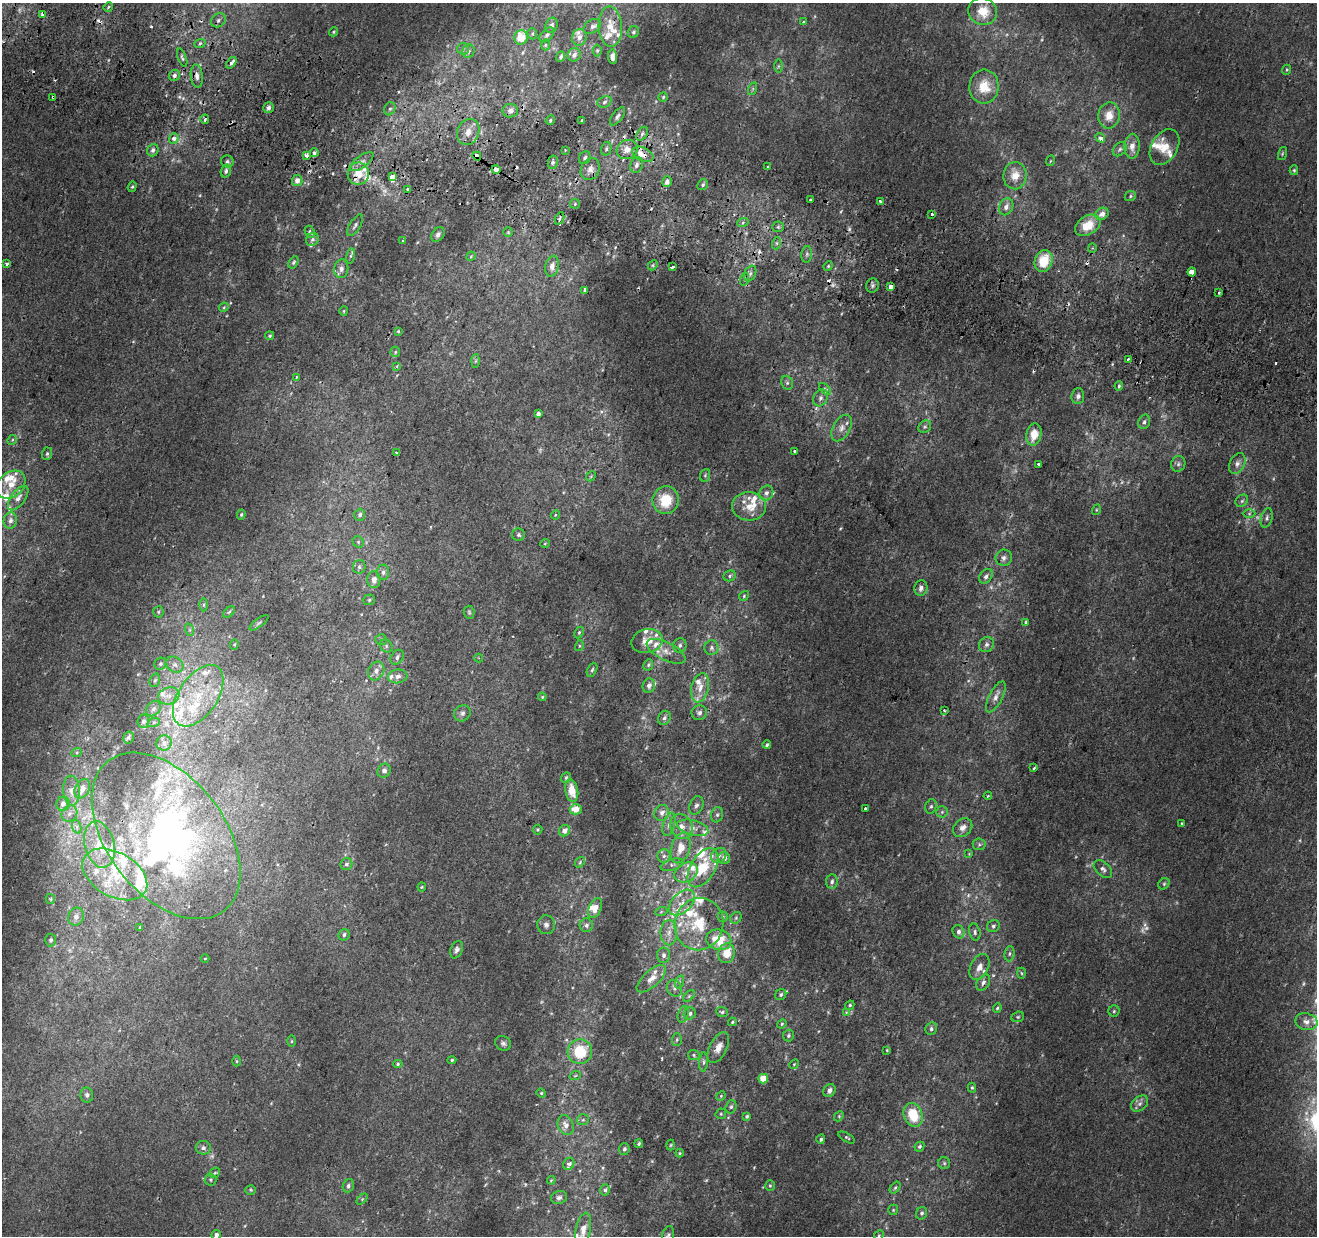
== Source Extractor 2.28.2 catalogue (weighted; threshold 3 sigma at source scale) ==
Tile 11 of 4 x 4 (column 3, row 3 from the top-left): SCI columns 2653-3967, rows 1557-2790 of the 5293 x 5519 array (HDU 1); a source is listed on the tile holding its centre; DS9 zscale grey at full resolution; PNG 1319 x 1238 px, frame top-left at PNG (2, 3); each listed source drawn as its Kron ellipse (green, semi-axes under 4 px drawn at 4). Shown black and unused: <1% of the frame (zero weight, under 2 of 3 exposures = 2% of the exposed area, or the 3 px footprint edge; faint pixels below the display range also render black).
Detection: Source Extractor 2.28.2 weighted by HDU 2 'WHT'; one run over the whole footprint, this tile lists its part. Background 0.00152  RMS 0.0029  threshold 0.0131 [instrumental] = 3 sigma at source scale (4.5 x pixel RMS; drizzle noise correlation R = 1.50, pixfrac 1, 0.0396/0.0396 arcsec/px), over >= 5 px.
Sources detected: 447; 11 too faint to see at this stretch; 2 inside a brighter object's white glare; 20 cosmic-ray / hot-pixel residue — neither listed nor drawn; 66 inside a brighter listed object's ellipse — not listed separately; the other 348 listed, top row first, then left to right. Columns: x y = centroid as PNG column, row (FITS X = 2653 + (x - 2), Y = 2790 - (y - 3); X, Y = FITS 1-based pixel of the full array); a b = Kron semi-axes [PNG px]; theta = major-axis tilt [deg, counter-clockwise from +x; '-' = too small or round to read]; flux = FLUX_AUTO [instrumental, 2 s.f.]
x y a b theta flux
108 7 5 4 - 0.36
983 11 14 13 - 6
42 14 4 3 - 0.93
218 20 8 6 40 0.94
803 22 4 3 - 0.38
552 25 8 6 71 0.78
592 26 9 6 31 1
610 27 20 11 -87 5.4
334 32 5 4 - 0.34
633 32 6 5 - 0.58
532 34 6 4 -72 0.44
547 35 9 5 47 0.73
521 37 7 7 - 5.2
579 37 8 7 - 1.5
200 43 6 3 19 0.46
545 45 5 3 - 0.35
463 49 6 6 - 0.61
468 51 7 6 - 0.72
597 51 6 4 89 0.45
574 55 7 6 - 1.4
561 57 5 4 - 0.67
613 57 7 4 -85 1.7
182 58 9 4 -69 0.52
231 63 6 4 52 1.5
778 66 6 4 89 0.5
1286 70 5 3 - 0.33
174 75 6 5 - 0.88
197 76 12 6 -85 1.5
984 87 17 14 85 6.5
752 89 6 4 70 0.46
53 97 3 3 - 0.8
663 97 4 4 - 0.37
604 102 7 5 21 0.76
268 108 5 5 - 0.94
390 109 7 5 64 0.64
510 111 8 7 - 1.1
1109 115 13 10 80 3.4
618 116 10 5 53 0.89
205 119 4 3 - 1
550 120 5 4 - 0.43
582 120 3 3 - 1
468 132 13 11 66 2.7
642 134 8 5 55 0.7
174 138 5 4 - 1.8
1100 138 5 4 - 1.5
1132 146 12 7 87 2.1
1164 147 19 13 59 4.5
606 149 7 5 78 0.7
627 149 11 9 28 2.3
1120 149 8 6 45 0.64
153 150 6 5 - 0.99
565 150 3 3 - 0.19
314 153 4 4 - 0.68
643 154 11 6 -25 4.3
1282 154 7 3 71 0.32
307 155 4 3 - 1.9
477 156 4 4 - 3.2
585 158 7 5 57 0.83
1050 161 5 3 - 0.25
227 162 6 6 - 0.64
362 162 14 6 36 1.6
553 162 7 5 78 0.6
636 165 8 6 68 0.97
767 166 3 2 - 0.47
496 169 4 3 - 16
590 169 11 9 65 1.9
1294 170 5 4 - 0.36
226 171 6 5 - 0.77
358 174 11 10 - 4.8
1015 176 14 11 84 3.7
393 177 4 3 - 110
297 181 5 5 - 1.6
667 182 5 5 - 1.4
703 185 6 5 - 0.58
132 187 5 4 - 0.38
408 190 3 3 - 1
1130 196 6 4 24 0.42
811 200 3 3 - 1
880 201 3 3 - 0.58
575 204 5 5 - 0.34
1006 207 9 7 65 1.5
932 214 4 3 - 2
1102 214 7 5 36 1.9
560 218 6 4 65 1.4
743 222 6 4 20 0.51
355 225 12 5 58 0.89
1088 225 14 9 31 6
778 227 6 5 - 0.65
310 232 6 4 -65 0.56
508 232 5 4 - 0.37
438 235 8 6 55 0.96
312 240 7 6 - 0.77
403 241 3 3 - 0.49
777 243 6 4 72 0.52
1092 248 4 4 - 0.43
807 254 8 5 84 0.72
351 256 8 4 81 0.54
471 256 5 4 - 0.3
1044 261 11 8 69 7.2
293 262 6 4 59 0.57
7 264 4 3 - 1.1
653 265 5 4 - 0.4
552 266 11 6 78 1.7
828 266 5 4 - 0.35
672 267 4 3 - 1.2
341 269 9 7 85 1.2
1192 272 4 4 - 9.4
750 274 8 5 63 1
745 279 6 4 70 0.56
872 285 7 6 - 0.72
891 287 3 3 - 20
585 290 3 3 - 4.5
1219 293 3 2 - 0.44
224 307 5 4 - 0.34
344 311 5 4 - 0.33
398 331 3 2 - 0.27
270 336 4 4 - 0.37
395 352 5 4 - 0.36
1128 359 3 2 - 0.39
476 361 7 4 88 0.52
397 366 4 4 - 0.46
296 377 3 3 - 0.59
787 383 7 5 -69 0.64
1119 386 5 4 - 0.43
825 389 7 4 -46 0.57
1078 396 8 6 84 1
820 398 9 7 59 1.1
538 414 4 4 - 0.96
1144 422 7 5 73 0.76
925 427 7 5 42 0.65
842 428 14 8 61 2.1
1034 434 11 7 80 4.6
12 440 5 4 - 0.33
794 451 3 3 - 0.67
396 452 3 3 - 0.44
47 454 6 5 - 0.51
1237 463 11 7 64 1.4
1039 464 3 3 - 1.2
1178 464 8 7 - 0.88
705 475 6 5 - 0.43
591 476 5 4 - 0.36
11 485 16 12 39 4.6
766 493 8 6 59 1.4
18 498 14 7 54 1.9
666 500 14 13 - 8.6
1242 501 7 5 45 0.63
749 506 17 14 -5 4.9
1096 510 5 3 - 0.29
1249 514 6 4 0 0.53
241 515 5 4 - 0.38
360 515 6 5 - 1
555 515 5 3 - 0.29
1267 518 10 5 74 0.88
10 520 8 7 - 1.2
518 535 6 6 - 0.64
358 542 6 5 - 0.55
545 543 5 3 - 0.26
1004 558 8 8 - 1.2
359 567 7 6 - 0.81
383 572 8 6 87 0.94
730 576 6 5 - 0.56
986 576 8 5 49 1
374 580 8 6 -87 1.8
921 588 8 6 79 1
744 596 5 4 - 0.4
369 600 6 5 - 0.53
204 605 6 4 89 0.5
158 612 5 5 - 0.49
229 612 7 4 44 0.46
469 612 6 5 - 0.48
1026 622 4 4 - 0.37
259 623 11 4 37 0.56
190 630 6 4 -72 0.5
579 632 6 4 63 0.39
381 640 6 5 - 0.53
647 641 16 12 13 3.8
234 644 5 4 - 0.38
680 645 7 6 - 0.87
986 645 8 7 - 0.99
386 646 7 6 - 0.67
579 646 5 3 - 0.31
711 648 7 7 - 0.89
666 651 21 9 -27 3.2
397 657 8 6 57 0.98
479 658 4 4 - 0.32
160 664 6 5 - 0.59
175 665 9 7 -36 1.4
648 665 6 4 64 0.46
592 670 7 4 63 0.53
376 671 10 8 62 1.7
398 676 10 7 8 1.3
155 680 7 5 72 0.49
649 686 7 6 - 1.6
700 688 15 8 77 2.8
169 696 11 8 16 2.1
198 696 35 19 56 17
542 697 4 4 - 0.31
996 697 17 6 63 1.9
153 709 8 6 45 1.1
944 710 3 2 - 0.44
462 713 9 7 40 1
699 713 8 7 - 0.96
664 718 7 6 - 0.81
143 721 7 6 - 0.89
154 722 6 4 18 0.48
128 737 6 5 - 0.52
164 743 8 7 - 1.5
767 745 4 3 - 0.48
77 752 5 3 - 0.36
1034 768 4 3 - 0.44
384 771 7 6 - 1
566 778 6 4 45 0.45
82 789 10 7 61 2.3
71 791 15 8 -87 2.6
572 791 11 6 -80 4.8
988 796 4 3 - 0.29
63 804 7 6 - 1.7
696 805 10 6 69 1
931 806 7 5 72 0.63
865 808 3 3 - 1.3
576 809 6 5 - 3.6
942 812 6 5 - 0.52
662 813 8 7 - 1.7
69 814 8 7 - 1.4
717 815 8 6 76 0.74
1181 823 3 3 - 0.6
669 824 12 5 74 1.4
77 827 7 4 -72 0.74
681 827 13 11 -62 3
693 828 16 7 -15 2.3
963 828 10 8 41 1.8
538 830 5 5 - 0.4
564 831 6 5 - 1.9
166 836 95 58 -52 110
100 844 23 15 -77 6.8
979 844 6 6 - 0.64
681 848 16 9 73 5
969 854 4 3 - 0.22
719 855 8 6 43 1.2
664 856 6 6 - 0.96
724 858 6 6 - 1.5
580 862 6 4 49 0.44
346 864 6 6 - 0.78
672 865 12 5 15 1.2
703 868 21 12 58 11
1103 869 11 6 -43 1.1
686 872 12 9 30 2.7
115 874 35 22 -30 15
832 881 7 6 - 0.87
1164 884 6 5 - 0.47
422 887 4 4 - 0.3
50 899 5 5 - 0.44
682 902 15 9 44 3.4
595 908 10 6 68 2.7
661 912 6 4 19 0.39
76 917 9 7 67 1.6
723 917 5 5 - 0.48
736 918 6 5 - 0.45
699 924 26 24 72 12
546 925 9 9 - 1.2
586 925 7 6 - 1
993 926 6 5 - 0.76
140 927 3 3 - 0.24
958 932 7 5 -65 1
975 932 8 5 -78 0.72
669 933 12 8 -89 2.2
344 935 6 5 - 0.78
51 940 6 5 - 0.74
719 940 13 10 -15 7.1
457 950 9 6 67 0.92
727 953 10 8 74 4.7
1009 954 8 5 83 0.66
664 955 8 6 -89 1.1
205 958 4 3 - 0.21
979 967 14 9 63 2.1
1021 973 5 3 - 0.32
651 979 18 8 42 2.9
679 982 7 4 71 0.5
983 982 9 6 57 1.1
674 988 8 7 - 1.1
781 995 6 5 - 0.67
689 996 7 4 45 0.46
850 1005 5 4 - 0.46
997 1008 5 4 - 0.39
1114 1011 5 5 - 0.43
722 1012 6 5 - 0.49
846 1012 4 4 - 0.26
683 1014 8 5 73 0.74
690 1014 6 5 - 0.89
1018 1017 6 5 - 0.43
732 1022 4 3 - 0.33
1306 1022 11 8 -14 2
782 1024 5 4 - 0.32
931 1029 6 5 - 0.76
788 1036 6 5 - 0.59
677 1040 6 5 - 0.45
292 1041 5 4 - 0.32
503 1043 8 7 - 0.82
718 1048 16 8 64 2.4
887 1050 4 3 - 0.25
580 1052 12 12 - 11
694 1055 6 5 - 0.48
452 1060 4 4 - 0.39
236 1061 5 3 - 0.32
703 1062 9 4 86 0.63
398 1064 4 4 - 0.42
794 1064 5 4 - 0.34
575 1076 6 3 19 0.33
763 1079 5 4 - 5.2
972 1088 5 4 - 0.39
829 1090 7 5 55 1.2
541 1093 5 4 - 0.32
87 1095 7 6 - 0.8
721 1096 5 4 - 0.3
1140 1104 9 6 39 1.1
731 1107 7 5 73 0.57
721 1114 5 5 - 0.37
913 1115 12 9 -68 8.5
747 1116 4 3 - 0.5
839 1116 5 4 - 0.36
583 1120 6 5 - 0.5
566 1125 10 7 -68 2
847 1138 9 4 -30 0.42
821 1139 5 4 - 0.77
639 1144 4 3 - 0.48
671 1145 5 3 - 0.28
919 1147 5 4 - 0.58
203 1148 7 7 - 0.95
624 1149 6 5 - 0.64
680 1153 4 4 - 0.28
944 1163 6 6 - 0.54
569 1164 6 5 - 1.6
215 1173 6 4 40 0.39
210 1180 6 6 - 0.5
551 1180 4 3 - 0.27
348 1186 7 5 70 0.66
770 1186 5 4 - 0.37
895 1188 7 4 53 0.45
251 1190 5 4 - 0.36
605 1190 6 5 - 0.57
559 1197 8 6 14 0.84
362 1199 6 4 45 0.42
893 1210 5 5 - 0.34
922 1213 6 5 - 0.66
583 1229 17 7 78 2.6
216 1235 5 5 - 1.1
879 1235 5 4 - 0.34
668 1236 10 6 79 0.86
Overlapping masked pixels (flux is a lower limit): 9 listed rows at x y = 610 27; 53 97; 643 154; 477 156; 496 169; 358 174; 560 218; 166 836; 983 982
Isophote crosses this tile's border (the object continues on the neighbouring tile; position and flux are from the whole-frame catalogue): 2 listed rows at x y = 216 1235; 668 1236